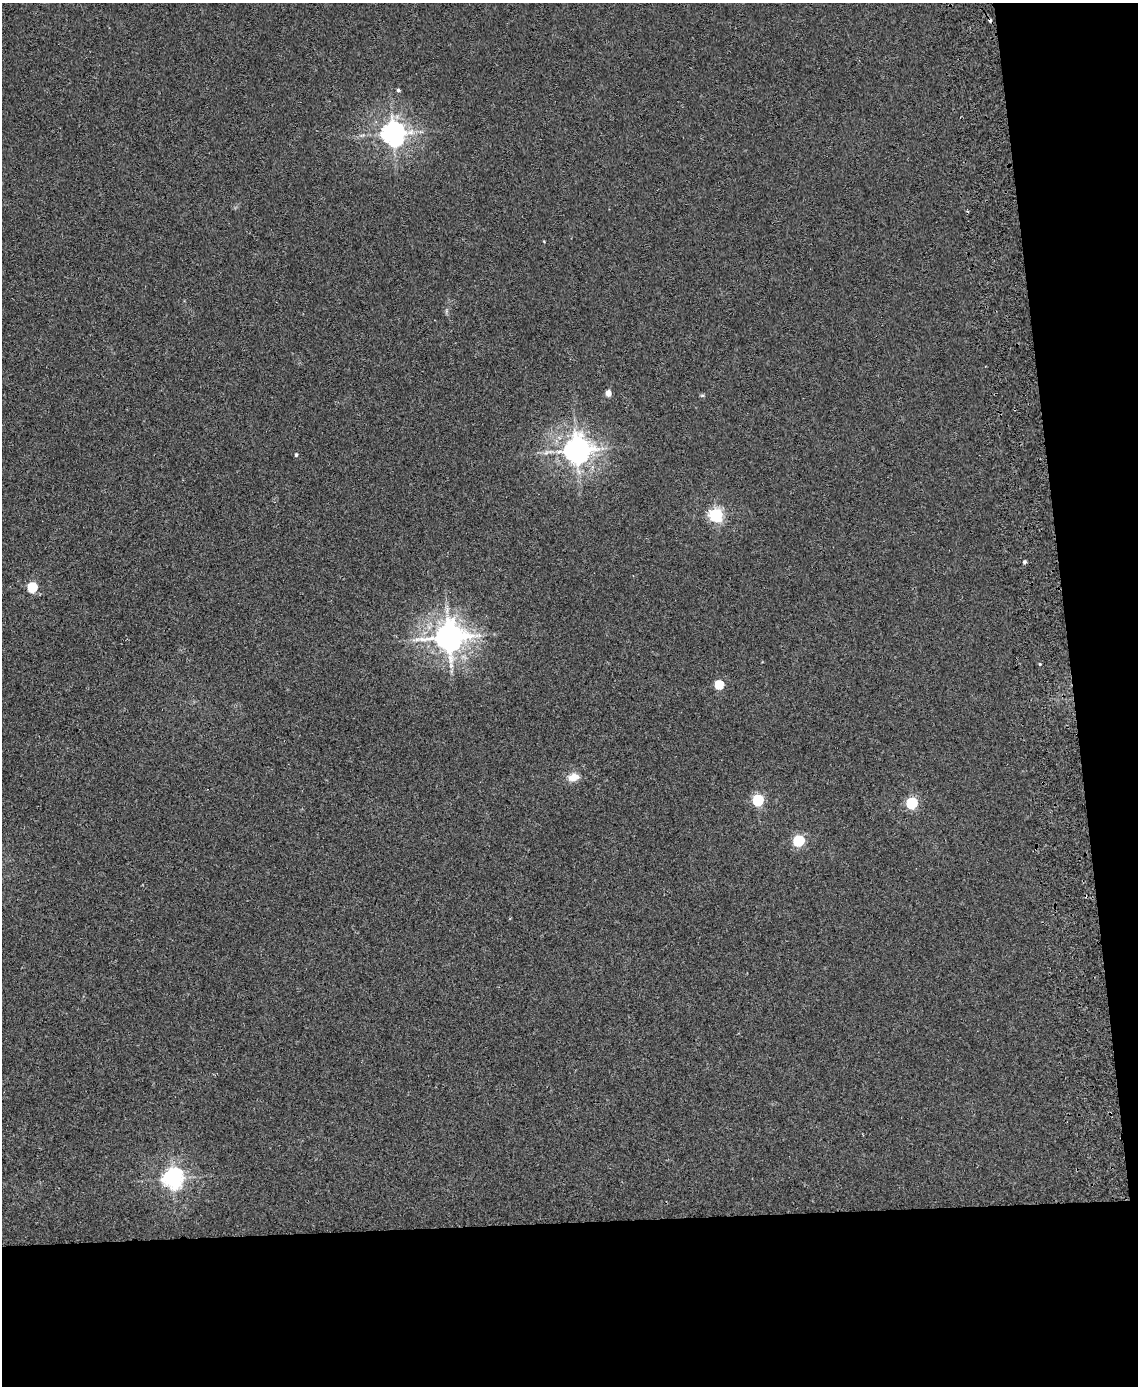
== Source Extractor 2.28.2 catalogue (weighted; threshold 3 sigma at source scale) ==
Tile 12 of 4 x 3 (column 4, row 3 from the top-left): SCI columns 3463-4598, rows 143-1526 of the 4656 x 4538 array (HDU 1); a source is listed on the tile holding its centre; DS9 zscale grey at full resolution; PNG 1140 x 1388 px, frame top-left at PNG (2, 3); no overlay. Shown black and unused: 18% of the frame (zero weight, under 2 of 3 exposures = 3% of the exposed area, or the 3 px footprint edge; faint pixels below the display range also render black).
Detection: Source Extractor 2.28.2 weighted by HDU 2 'WHT'; one run over the whole footprint, this tile lists its part. Background 0.0315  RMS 0.0064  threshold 0.0289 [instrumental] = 3 sigma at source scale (4.5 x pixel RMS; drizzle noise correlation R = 1.50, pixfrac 1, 0.05/0.05 arcsec/px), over >= 5 px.
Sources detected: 17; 1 cosmic-ray / hot-pixel residue — not listed; the other 16 listed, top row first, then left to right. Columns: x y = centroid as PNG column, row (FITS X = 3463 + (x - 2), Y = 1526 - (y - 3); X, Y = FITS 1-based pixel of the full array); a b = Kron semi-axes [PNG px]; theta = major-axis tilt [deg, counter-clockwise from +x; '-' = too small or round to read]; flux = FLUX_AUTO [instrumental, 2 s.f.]
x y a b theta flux
398 90 5 4 - 1.1
393 133 8 7 - 550
608 393 7 6 - 3.3
577 450 8 8 - 760
296 455 5 4 - 0.84
716 515 6 6 - 130
1024 562 4 4 - 1.1
32 587 5 5 - 43
449 637 9 8 - 980
1039 664 3 3 - 1.6
719 684 5 5 - 28
573 777 14 9 10 6.5
758 800 6 5 - 68
912 803 6 5 - 61
798 841 6 5 - 62
173 1178 7 7 - 330